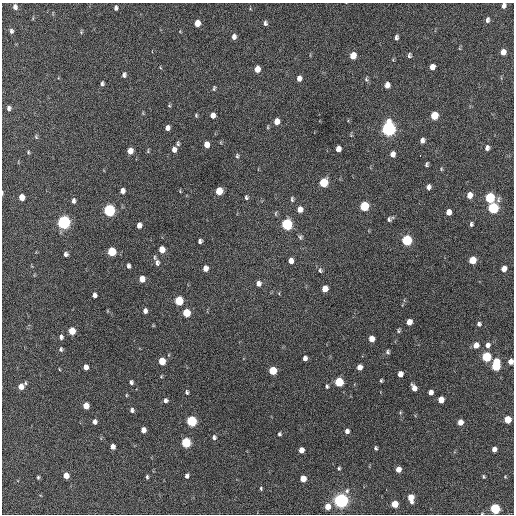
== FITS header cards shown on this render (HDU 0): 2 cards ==
NAXIS1  =                  512 / Axis length
NAXIS2  =                  512 / Axis length

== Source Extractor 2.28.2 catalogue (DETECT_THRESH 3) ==
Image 512 x 512 px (HDU 0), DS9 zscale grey, 1 PNG px = 1 image px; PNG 516 x 516 px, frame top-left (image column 1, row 512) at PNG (2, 3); no overlay
Background 509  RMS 14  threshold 43.3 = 3 sigma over >= 5 px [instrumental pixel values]
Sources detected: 149; all 149 listed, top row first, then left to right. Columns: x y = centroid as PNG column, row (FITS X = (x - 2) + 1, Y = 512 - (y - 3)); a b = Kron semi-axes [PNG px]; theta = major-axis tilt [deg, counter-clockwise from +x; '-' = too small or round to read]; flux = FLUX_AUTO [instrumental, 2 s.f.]
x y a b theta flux
503 6 6 5 - 3600
15 7 6 5 - 3800
116 8 5 3 - 2400
487 20 7 5 79 2900
197 23 6 5 - 11000
265 23 5 4 - 2000
11 31 6 5 - 2300
81 32 5 4 - 1100
234 37 5 4 - 3500
396 37 5 4 - 2300
503 52 6 5 - 8500
409 55 6 5 - 1800
353 56 6 5 - 14000
432 67 5 5 - 6100
257 69 6 5 - 9500
124 75 5 4 - 2500
299 78 6 5 - 4700
366 79 6 5 - 1700
102 83 4 3 - 1900
387 85 5 4 - 5700
214 88 6 4 79 1300
169 106 5 3 - 880
9 108 5 4 - 2800
196 115 4 4 - 1200
213 115 5 4 - 5200
434 115 6 5 - 24000
277 121 6 5 - 8300
167 128 5 4 - 4100
388 129 7 6 - 290000
36 137 6 4 -69 1400
422 140 6 5 - 3700
178 143 6 4 -89 1700
206 144 6 5 - 8800
487 148 7 5 68 3400
174 149 6 5 - 4400
338 149 6 5 - 6400
130 151 6 5 - 7900
28 152 4 4 - 1100
392 154 6 5 - 5100
237 156 6 4 77 1400
420 156 3 2 - 2200
427 164 5 3 - 1800
441 169 5 4 - 1100
323 183 6 5 - 32000
428 187 6 5 - 3200
122 191 5 4 - 4400
180 191 4 3 - 730
219 191 6 5 - 19000
2 193 5 2 - 890
469 195 6 5 - 8000
22 197 5 5 - 10000
246 197 5 4 - 1700
490 198 6 5 - 60000
292 199 8 4 -89 1800
73 201 6 4 -86 2500
364 206 6 5 - 49000
493 208 6 6 - 80000
300 209 7 6 - 6100
109 210 6 5 - 130000
448 212 5 5 - 6800
389 219 6 6 - 2200
64 222 6 6 - 220000
287 224 6 6 - 94000
471 224 5 4 - 1700
139 225 5 4 - 4600
300 237 7 7 - 2100
407 240 6 5 - 72000
200 241 4 4 - 2400
162 250 6 5 - 11000
112 251 6 5 - 36000
66 254 4 4 - 2500
155 257 7 4 -83 1500
472 260 6 5 - 19000
291 261 5 4 - 5400
157 263 8 6 89 3100
128 266 5 3 - 2600
205 268 5 5 - 6200
504 269 5 5 - 6700
320 270 7 5 -80 2000
142 279 5 5 - 9100
258 283 6 5 - 4500
325 289 6 5 - 9400
94 295 5 4 - 3900
179 301 6 5 - 39000
145 311 5 4 - 3200
186 313 6 5 - 27000
409 322 5 5 - 8900
479 324 5 5 - 2300
72 331 5 5 - 18000
399 331 5 4 - 1500
61 337 5 5 - 2700
371 339 5 5 - 8800
476 345 6 6 - 6700
487 345 7 6 - 4200
61 349 6 5 - 1800
388 352 6 5 - 1900
486 357 6 5 - 53000
305 358 5 4 - 3400
162 361 5 5 - 19000
510 362 5 5 - 6100
496 365 9 5 84 58000
85 367 5 4 - 5900
359 367 5 5 - 6900
59 369 4 2 - 710
273 371 5 5 - 27000
400 374 5 4 - 6800
381 381 4 3 - 1300
131 382 4 4 - 2200
339 382 6 5 - 41000
25 383 5 4 - 1200
327 386 5 4 - 1600
21 387 6 5 - 8000
414 388 6 4 -69 6700
187 392 5 4 - 1700
430 392 5 4 - 4900
126 395 5 3 - 850
166 400 5 5 - 2400
441 400 5 5 - 11000
86 406 5 5 - 11000
132 410 5 5 - 2500
508 419 5 5 - 19000
192 421 6 5 - 80000
94 422 5 4 - 3900
460 422 5 5 - 8000
143 430 5 4 - 6000
347 431 5 4 - 3600
279 434 4 3 - 1600
214 437 6 5 - 2400
186 442 6 5 - 59000
113 447 5 4 - 5100
375 448 4 3 - 1600
494 449 5 4 - 5100
301 450 5 4 - 7300
339 468 4 3 - 1300
398 469 5 4 - 8000
66 476 5 4 - 10000
187 476 6 5 - 2600
38 477 4 3 - 1400
147 477 5 3 - 1600
483 477 5 3 - 1100
505 477 4 3 - 770
303 479 5 5 - 12000
261 488 5 4 - 1300
347 491 7 6 - 2600
411 498 7 5 -79 12000
341 500 6 6 - 330000
394 504 5 5 - 18000
327 507 6 5 - 10000
495 509 5 5 - 76000
At the frame edge (FLAGS 8, measured only in part): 4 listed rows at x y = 503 6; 2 193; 510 362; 495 509